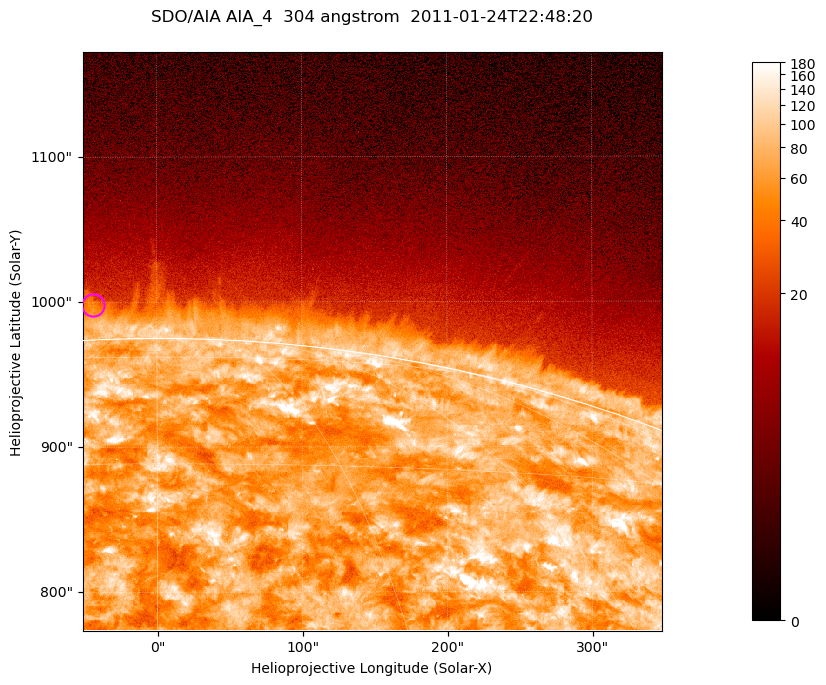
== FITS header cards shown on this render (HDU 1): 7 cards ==
TELESCOP= 'SDO/AIA '           / For AIA: SDO/AIA
INSTRUME= 'AIA_4   '           / For AIA: AIA_ATA1, AIA_ATA2, AIA_ATA3 or AIA_AT
WAVELNTH=                  304 / [angstrom] Wavelength
WAVEUNIT= 'angstrom'           / Wavelength unit: angstrom
DATE-OBS= '2011-01-24T22:48:20.124' / [ISO] Date when observation started; ISO 8
CTYPE1  = 'HPLN-TAN'           / CTYPE1; Typically HPLN
CTYPE2  = 'HPLT-TAN'           / CTYPE2; Typically HPLT

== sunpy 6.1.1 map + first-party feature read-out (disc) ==
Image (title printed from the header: SDO/AIA AIA_4  304 angstrom  2011-01-24T22:48:20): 665 x 665 px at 0.6 arcsec/px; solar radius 975 arcsec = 1625 px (partial field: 2.4% of the solar disc is inside the frame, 46% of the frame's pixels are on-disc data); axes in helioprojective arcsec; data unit not stated in the header (colour bar unlabelled)
Orientation: roll -0.132 deg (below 1 deg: not rotated)
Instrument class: DISC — disc imager (sunpy class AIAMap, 304 A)
Bright regions (active regions / flare kernels): reference = the on-disc median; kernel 5 px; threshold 5 sigma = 126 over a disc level ~70.5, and >= 1.15x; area >= 442 px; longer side >= 8 px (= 4.8 arcsec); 0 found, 0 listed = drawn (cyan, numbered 1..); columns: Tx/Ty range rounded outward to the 2 arcsec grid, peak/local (2 s.f.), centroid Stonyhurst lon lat
Off-limb structures (1.02-1.3 R_sun): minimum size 221 px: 5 found; the strongest spans PA ~0..5 deg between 1.02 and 1.04 R_sun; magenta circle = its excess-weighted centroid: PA ~5 deg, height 1.02 R_sun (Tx ~-44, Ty ~998 arcsec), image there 2.1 x the reference